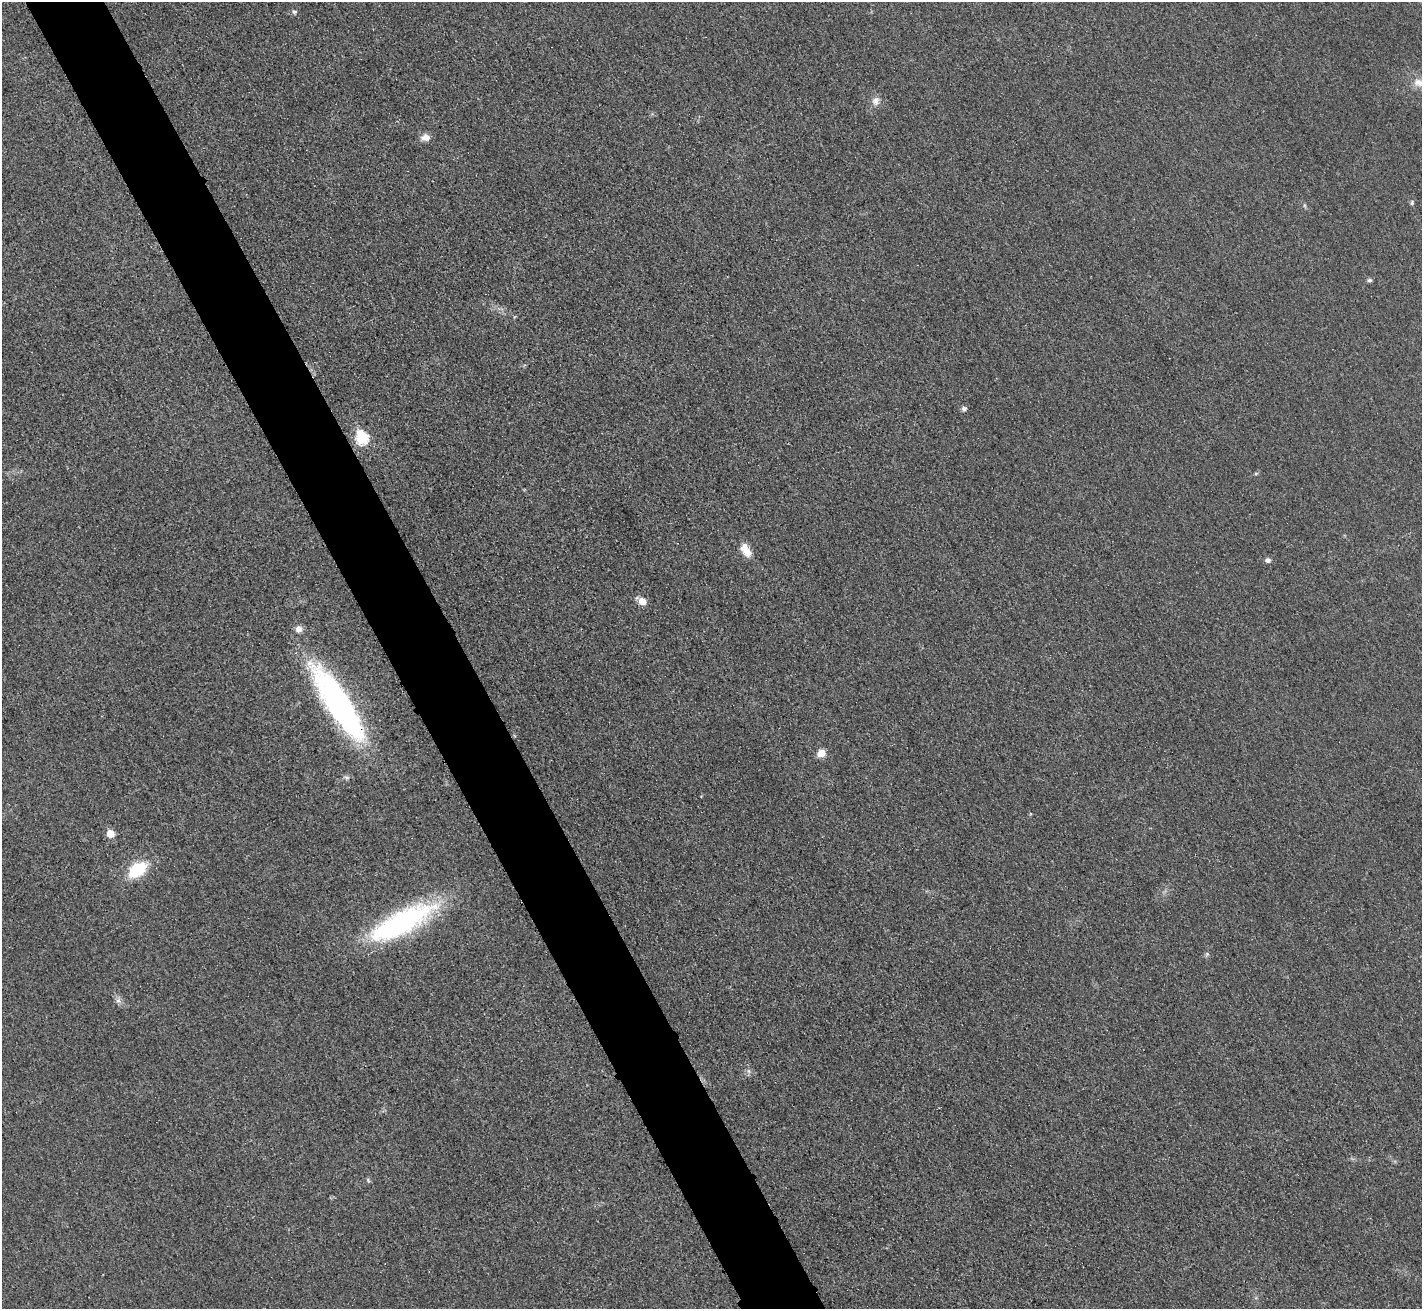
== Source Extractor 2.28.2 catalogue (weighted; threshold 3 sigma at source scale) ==
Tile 11 of 4 x 4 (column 3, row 3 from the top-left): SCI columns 2859-4278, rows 1480-2786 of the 5720 x 5713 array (HDU 1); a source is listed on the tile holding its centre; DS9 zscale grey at full resolution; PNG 1424 x 1311 px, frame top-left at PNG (2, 2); no overlay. Shown black and unused: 6% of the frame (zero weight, under 3 of 4 exposures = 2% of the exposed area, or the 3 px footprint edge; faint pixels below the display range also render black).
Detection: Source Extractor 2.28.2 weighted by HDU 2 'WHT'; one run over the whole footprint, this tile lists its part. Background 0.0237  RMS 0.0059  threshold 0.0264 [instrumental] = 3 sigma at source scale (4.5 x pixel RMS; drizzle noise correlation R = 1.50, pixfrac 1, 0.05/0.05 arcsec/px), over >= 5 px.
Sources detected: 21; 1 inside a brighter listed object's ellipse — not listed separately; the other 20 listed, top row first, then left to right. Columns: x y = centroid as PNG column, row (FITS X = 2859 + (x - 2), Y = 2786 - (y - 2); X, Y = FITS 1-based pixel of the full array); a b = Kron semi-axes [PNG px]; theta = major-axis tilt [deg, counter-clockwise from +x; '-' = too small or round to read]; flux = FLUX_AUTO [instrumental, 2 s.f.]
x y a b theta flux
294 12 6 5 - 1.6
1418 83 15 12 -11 6.1
876 101 12 9 73 3.7
426 138 11 8 10 4.2
1412 203 6 4 72 0.96
1369 280 6 5 - 1.3
964 409 5 5 - 2.2
362 437 7 6 - 56
746 550 18 10 -59 6.9
1268 560 5 5 - 2
642 601 7 6 - 8.3
338 704 89 22 -57 150
821 753 8 7 - 6
346 777 7 5 -11 1.2
110 834 6 5 - 9.9
137 870 17 11 35 30
401 923 81 25 27 100
1207 954 6 5 - 1
118 1000 7 6 - 1.9
748 1071 7 4 -89 1.3
Overlapping masked pixels (flux is a lower limit): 1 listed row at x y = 338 704
Isophote crosses this tile's border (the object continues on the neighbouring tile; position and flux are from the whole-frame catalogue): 1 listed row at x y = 1418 83